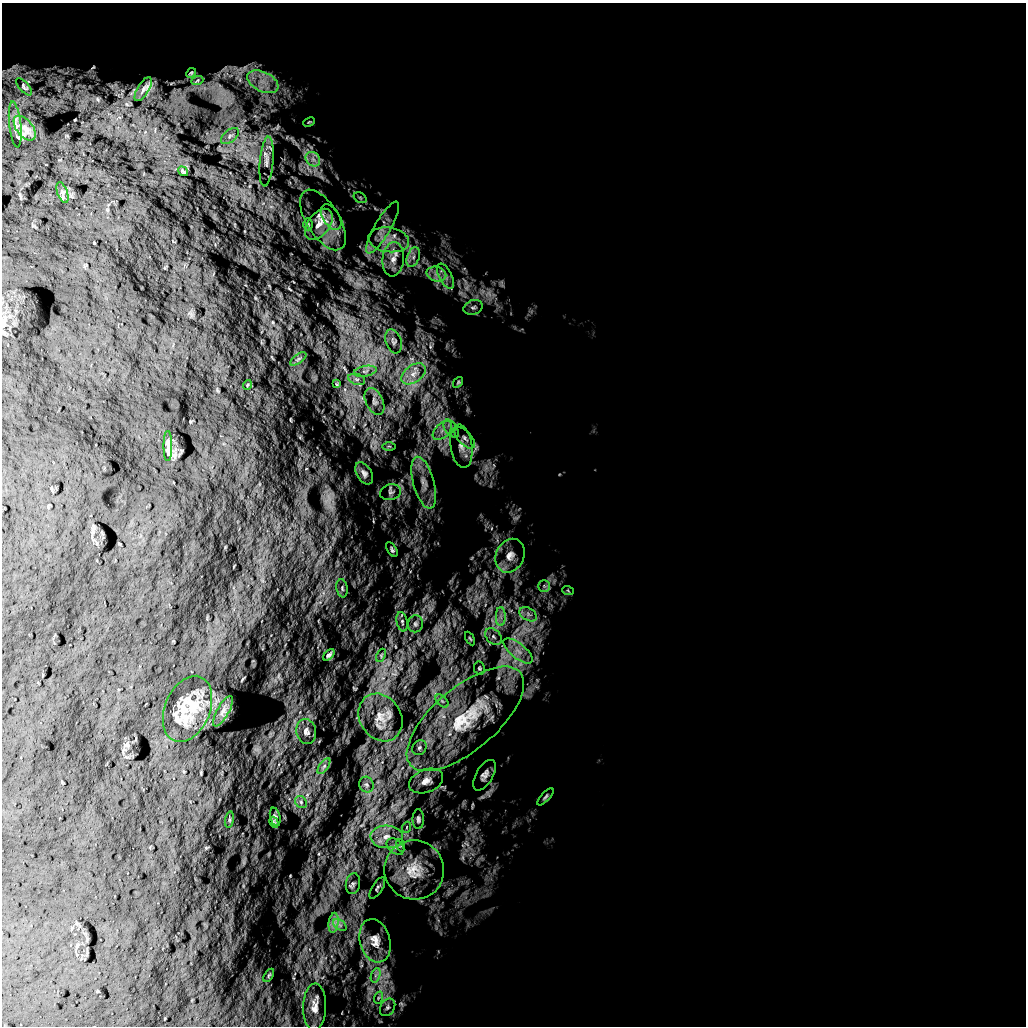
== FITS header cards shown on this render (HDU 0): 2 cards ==
NAXIS1  =                 1024 /
NAXIS2  =                 1024 /

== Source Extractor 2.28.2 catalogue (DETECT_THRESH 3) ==
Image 1024 x 1024 px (HDU 0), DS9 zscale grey, 1 PNG px = 1 image px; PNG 1028 x 1028 px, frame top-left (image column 1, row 1024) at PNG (2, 3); each listed source drawn as its Kron ellipse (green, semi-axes under 4 px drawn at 4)
Background 5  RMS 950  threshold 2860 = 3 sigma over >= 5 px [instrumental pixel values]
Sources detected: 90; all 90 listed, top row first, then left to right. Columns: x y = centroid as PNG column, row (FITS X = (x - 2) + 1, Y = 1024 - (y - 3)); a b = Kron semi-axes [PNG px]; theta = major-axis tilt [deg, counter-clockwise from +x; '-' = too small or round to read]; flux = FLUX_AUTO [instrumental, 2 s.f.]
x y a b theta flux
191 73 5 4 - 7.6e+04
197 81 6 4 20 8.8e+04
263 82 17 9 -26 1.0e+06
24 87 10 5 -49 1.2e+05
143 89 13 5 59 2.2e+05
309 122 6 4 24 7.1e+04
15 125 23 6 -83 3.7e+05
25 128 14 8 -52 5.7e+05
230 136 10 6 40 2.3e+05
313 159 8 6 -44 3.1e+05
267 161 25 7 85 4.0e+05
183 171 5 3 - 1.0e+05
63 192 11 5 -70 1.8e+05
360 198 7 5 -31 1.2e+05
331 217 14 8 -57 4.0e+05
323 220 34 16 -58 1.7e+06
308 224 6 5 - 9.3e+04
319 224 18 11 52 8.1e+05
383 227 29 8 60 8.8e+05
389 240 20 12 -8 1.3e+06
413 257 10 6 69 3.3e+05
393 259 17 10 84 8.7e+05
436 274 10 7 -16 4.4e+05
446 276 14 6 -63 3.7e+05
473 307 10 7 19 2.2e+05
393 341 12 7 -70 2.5e+05
298 359 9 4 35 1.7e+05
365 371 11 5 11 2.6e+05
413 374 14 8 34 6.1e+05
357 379 8 5 -18 2.0e+05
458 382 6 4 55 8.3e+04
337 384 4 3 - 6.3e+04
247 385 5 3 - 4.7e+04
374 401 14 8 -65 3.3e+05
451 429 10 6 -54 3.0e+05
442 430 12 7 45 4.7e+05
465 438 13 6 -46 3.0e+05
168 446 15 3 -90 2.2e+05
389 446 7 4 0 1.0e+05
461 446 22 10 -82 7.6e+05
364 473 12 7 -58 2.6e+05
424 483 27 10 -75 1.1e+06
390 492 11 7 15 2.4e+05
392 550 8 4 -60 1.4e+05
510 556 17 14 65 9.1e+05
544 586 6 5 - 1.6e+05
342 588 9 5 -81 1.5e+05
568 591 6 3 -21 7.2e+04
528 614 9 6 -31 2.9e+05
501 617 9 5 -90 2.8e+05
402 622 10 5 -79 1.7e+05
415 624 8 7 - 2.2e+05
493 637 9 6 -44 2.9e+05
470 639 7 4 -62 8.8e+04
518 651 18 7 -39 7.0e+05
329 655 7 4 48 1.5e+05
381 655 7 4 67 9.2e+04
479 668 7 5 -80 1.0e+05
442 701 8 4 -45 1.7e+05
188 709 34 22 67 2.0e+06
223 711 17 6 61 3.7e+05
380 717 25 20 -57 1.6e+06
465 719 72 31 40 8.1e+06
306 732 13 10 -78 3.6e+05
419 748 8 7 - 1.7e+05
324 766 9 4 54 1.8e+05
485 775 17 8 59 4.3e+05
426 781 18 11 21 5.9e+05
366 785 8 7 - 2.0e+05
545 797 11 4 47 1.5e+05
301 802 6 5 - 1.3e+05
275 817 9 5 -76 1.6e+05
418 819 10 5 90 1.6e+05
230 820 8 4 82 1.2e+05
274 822 5 3 - 1.2e+05
407 827 6 3 71 6.0e+04
387 837 16 11 -3 8.8e+05
400 845 6 4 -71 8.7e+04
395 847 10 7 -39 3.0e+05
414 870 30 29 - 2.6e+06
353 884 10 7 79 2.1e+05
377 888 12 5 58 1.7e+05
334 923 10 5 82 3.1e+05
340 925 7 5 -34 1.7e+05
375 941 22 15 -75 1.0e+06
269 975 7 3 60 7.1e+04
376 975 7 4 71 1.7e+05
378 998 6 4 72 1.0e+05
315 1007 23 11 89 7.8e+05
388 1007 9 7 57 2.2e+05